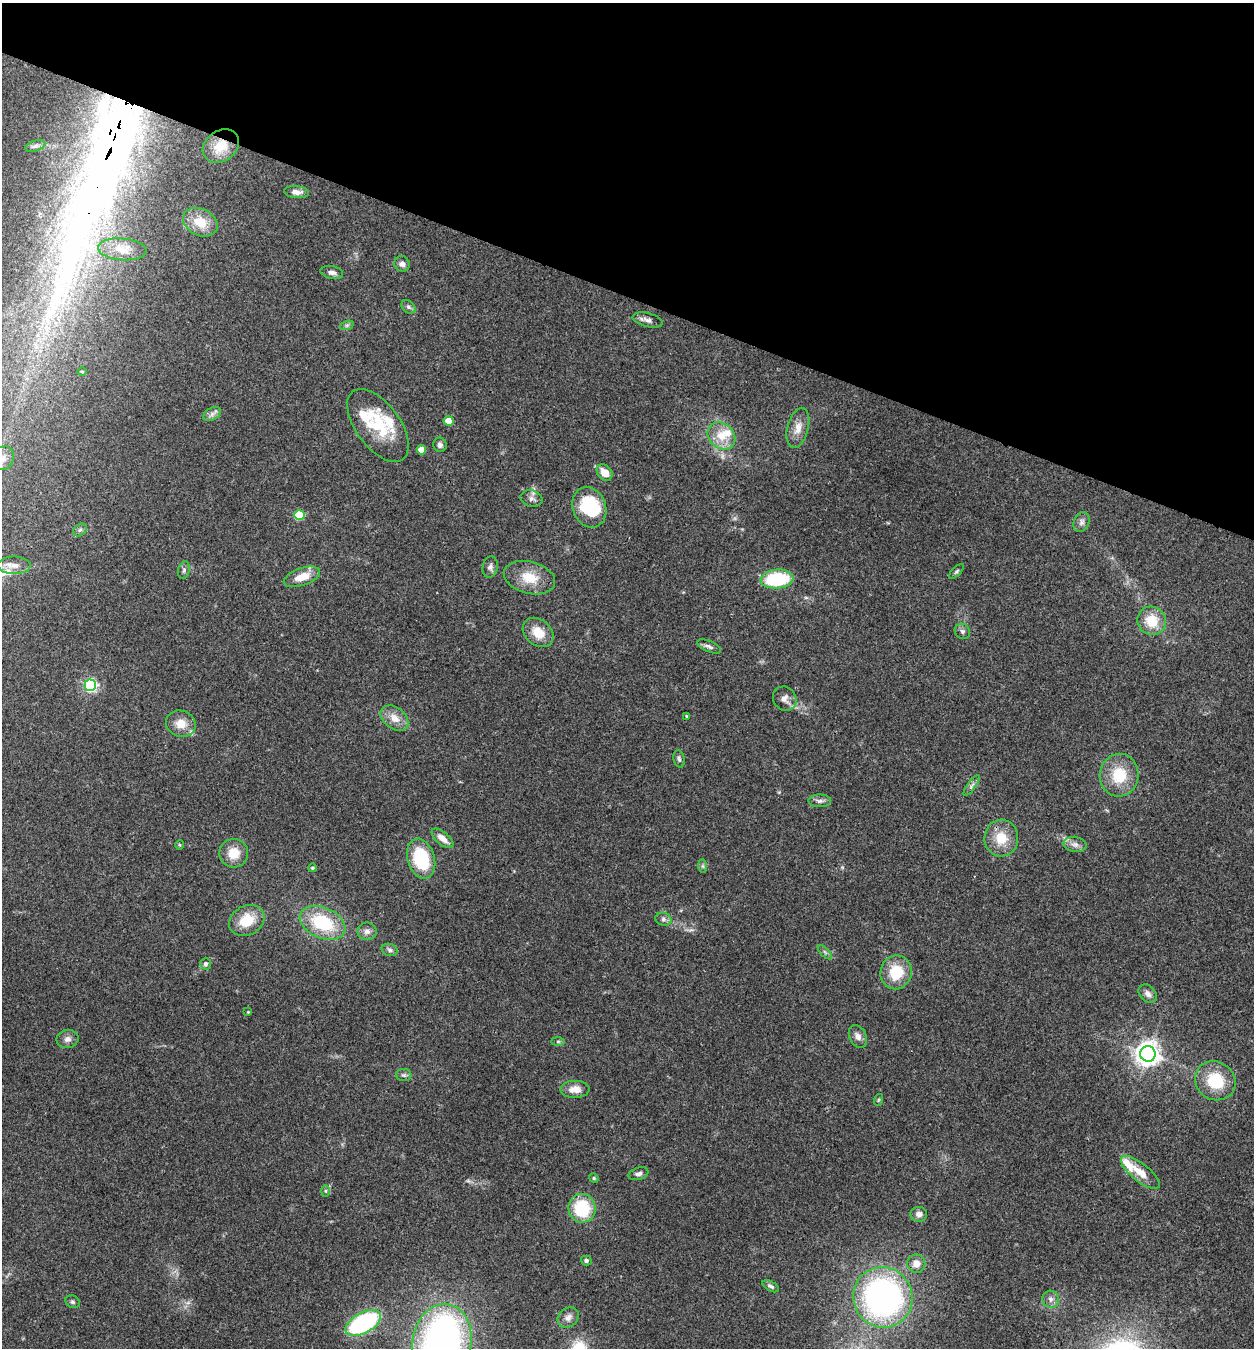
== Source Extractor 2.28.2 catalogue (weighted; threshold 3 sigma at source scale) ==
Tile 2 of 4 x 4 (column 2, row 1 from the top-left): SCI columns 1517-2768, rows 4043-5388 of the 5407 x 5394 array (HDU 1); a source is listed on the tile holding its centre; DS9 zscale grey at full resolution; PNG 1256 x 1350 px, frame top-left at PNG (2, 3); each listed source drawn as its Kron ellipse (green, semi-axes under 4 px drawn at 4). Shown black and unused: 22% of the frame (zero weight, under 3 of 4 exposures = <1% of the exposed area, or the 3 px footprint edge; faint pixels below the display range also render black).
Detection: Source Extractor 2.28.2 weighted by HDU 2 'WHT'; one run over the whole footprint, this tile lists its part. Background 0.113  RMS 0.0062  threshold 0.0278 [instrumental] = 3 sigma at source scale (4.5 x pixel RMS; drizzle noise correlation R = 1.50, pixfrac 1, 0.05/0.05 arcsec/px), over >= 5 px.
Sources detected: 95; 1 too faint to see at this stretch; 3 inside a brighter object's white glare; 1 long thin detection or spike segment (spike, bleed or trail) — neither listed nor drawn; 4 inside a brighter listed object's ellipse — not listed separately; the other 86 listed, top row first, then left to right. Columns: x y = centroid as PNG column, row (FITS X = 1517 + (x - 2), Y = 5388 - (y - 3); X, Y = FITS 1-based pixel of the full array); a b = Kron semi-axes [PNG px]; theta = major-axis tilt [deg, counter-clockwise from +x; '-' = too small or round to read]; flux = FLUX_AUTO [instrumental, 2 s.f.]
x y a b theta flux
35 146 10 5 18 1.8
221 146 19 15 35 13
297 192 12 6 -5 3.5
200 222 18 13 -26 13
122 249 24 11 -5 7.4
402 264 8 7 - 2.6
332 272 11 6 -11 2.6
408 307 8 5 -41 1.6
648 320 15 7 -14 2.9
347 325 7 4 18 1.2
82 372 5 3 - 0.58
212 414 9 6 32 2.2
449 421 5 4 - 15
378 425 42 22 -53 34
798 428 20 10 76 7.1
721 436 15 12 -42 11
440 445 7 6 - 1.9
421 450 5 4 - 7.4
3 458 12 10 51 5.6
605 473 9 7 -50 7.6
532 499 11 8 -15 2.9
589 507 21 16 -69 35
299 515 5 5 - 37
1082 522 10 7 67 2.6
80 530 7 5 42 1.4
14 565 16 9 0 5.1
490 567 10 7 78 2.3
184 570 9 5 79 1.5
956 571 9 3 45 1
302 577 19 8 19 10
529 578 26 16 -15 14
777 579 16 9 6 41
1152 621 14 14 - 15
962 631 8 7 - 1.7
538 633 17 12 -40 11
709 646 13 5 -24 2.2
90 685 6 6 - 120
785 699 13 11 -54 4.2
687 716 3 2 - 0.56
394 718 15 10 -37 7.2
181 724 15 13 -21 8.9
679 759 9 5 -78 1.6
1119 775 21 19 84 21
971 786 12 4 54 2.1
820 801 11 6 0 2.4
442 838 13 6 -40 5.9
1001 838 18 17 - 14
1075 844 11 7 -8 3.3
179 845 5 3 - 0.63
234 853 14 14 - 11
421 859 20 13 -74 36
703 866 7 4 -90 1.1
312 868 4 3 - 0.72
663 919 8 6 -14 2
247 921 18 14 28 18
323 923 24 15 -24 35
367 931 9 8 - 3.1
390 950 8 6 -17 1.8
825 952 9 3 -45 1.1
205 964 6 5 - 1.7
896 972 17 15 72 19
1148 994 10 7 -46 3.2
248 1012 3 3 - 0.44
858 1036 12 8 -64 3.5
67 1039 11 9 10 3.2
558 1041 7 4 0 0.99
1148 1054 7 7 - 510
404 1075 8 6 0 1.4
1215 1081 21 19 -34 24
575 1089 14 8 1 6.6
878 1100 6 3 71 0.68
1140 1172 24 9 -39 9.4
639 1174 10 6 15 2.3
594 1178 5 4 - 0.76
326 1191 5 4 - 0.76
582 1208 14 13 - 33
919 1214 8 7 - 3.4
586 1261 5 5 - 1.7
916 1264 9 9 - 5.7
771 1286 9 4 -30 1.6
883 1297 30 29 - 190
1051 1299 9 8 - 2.7
73 1302 7 6 - 1.3
568 1317 11 9 40 3.8
363 1323 19 10 29 81
442 1343 39 29 80 260
Overlapping masked pixels (flux is a lower limit): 1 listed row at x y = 221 146
Isophote crosses this tile's border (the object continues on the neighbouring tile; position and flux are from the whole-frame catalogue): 2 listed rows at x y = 3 458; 442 1343